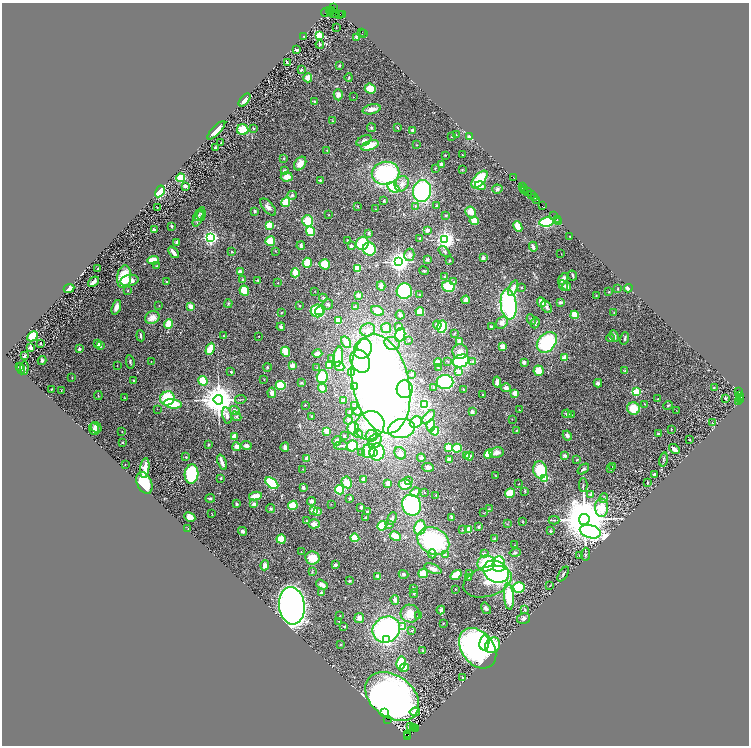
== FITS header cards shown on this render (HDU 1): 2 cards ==
NAXIS1  =                 1493
NAXIS2  =                 1487

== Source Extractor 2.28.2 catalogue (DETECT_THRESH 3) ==
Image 1493 x 1487 px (HDU 1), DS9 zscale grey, zoomed out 1/2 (1 PNG px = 2 x 2 image px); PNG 751 x 748 px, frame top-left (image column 1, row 1486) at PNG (2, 3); each listed source drawn as its Kron ellipse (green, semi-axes under 4 px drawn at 4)
Background 1.43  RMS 0.044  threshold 0.133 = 3 sigma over >= 5 px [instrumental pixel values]
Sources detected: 534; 36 cannot appear on this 1/2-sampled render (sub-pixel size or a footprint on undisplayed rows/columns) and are neither listed nor drawn; the other 498 listed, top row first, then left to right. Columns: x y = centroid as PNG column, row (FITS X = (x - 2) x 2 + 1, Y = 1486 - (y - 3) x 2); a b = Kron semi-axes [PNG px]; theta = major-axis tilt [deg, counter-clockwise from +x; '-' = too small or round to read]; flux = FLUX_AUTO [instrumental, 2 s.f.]
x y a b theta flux
333 7 2 2 - 170
329 10 2 1 - 95
332 11 3 2 - 2000
325 12 4 2 - 240
330 13 3 1 - 240
334 14 5 2 - 570
340 14 2 1 - 85
342 15 2 1 - 37
336 27 2 2 - 5.8
362 32 2 1 - 110
364 34 2 1 - 32
319 36 3 3 - 510
304 37 2 1 - 2.3
356 37 4 3 - 8.8
320 44 4 3 - 7.6
297 50 4 2 - 13
287 63 4 2 - 8.3
340 66 3 2 - 7.9
301 70 3 3 - 9.7
308 78 4 4 - 73
349 78 4 3 - 8.2
370 89 5 5 - 120
338 95 6 4 -88 46
353 97 2 1 - 1.8
245 100 7 4 50 40
315 102 3 3 - 9.1
372 109 9 5 15 51
333 121 4 2 - 6.3
253 128 3 2 - 7.7
371 128 4 4 - 11
397 128 4 3 - 8.5
216 130 12 3 46 91
243 130 6 5 - 170
413 130 4 3 - 22
456 135 3 2 - 4.2
452 137 2 2 - 4.1
469 137 4 4 - 17
364 141 8 4 27 32
221 143 2 2 - 5.4
370 145 9 4 20 140
416 145 3 2 - 4.9
216 148 3 2 - 19
327 150 3 2 - 4.6
445 155 2 2 - 3.7
462 155 2 1 - 4.3
284 158 4 3 - 7.2
300 163 7 5 55 73
441 164 2 2 - 88
435 168 3 2 - 5.3
462 170 3 2 - 6.9
284 171 3 3 - 24
385 173 14 11 10 1000
287 177 6 4 4 70
513 177 3 2 - 75
181 178 4 4 - 170
479 179 10 5 50 440
320 180 3 3 - 8.1
402 184 8 6 62 49
185 186 3 2 - 23
480 186 5 3 - 50
393 187 7 4 -31 390
522 187 2 1 - 52
524 188 2 1 - 140
497 189 5 4 - 19
525 190 4 3 - 200
160 191 6 3 58 360
422 191 11 9 79 1000
528 192 3 2 - 220
292 195 4 4 - 12
531 195 3 1 - 160
535 198 2 1 - 87
536 200 3 2 - 220
384 201 3 2 - 9.1
286 202 5 4 - 140
358 206 3 3 - 7.2
415 206 4 3 - 9
437 206 4 3 - 9.2
542 206 2 1 - 39
157 207 2 1 - 3.7
268 207 10 5 -49 38
375 209 3 2 - 2.9
255 211 3 2 - 13
471 212 5 5 - 88
201 214 7 4 84 16
198 215 6 3 52 15
329 215 2 2 - 5.3
446 215 2 2 - 7.3
553 216 3 2 - 130
198 219 8 3 64 28
557 219 2 1 - 21
308 221 5 5 - 190
474 221 5 4 - 97
559 221 2 1 - 63
546 222 7 4 7 400
269 225 3 3 - 440
172 226 2 2 - 29
518 227 6 3 -66 150
154 230 3 2 - 11
427 230 2 2 - 52
310 231 5 4 - 220
369 233 2 2 - 38
570 236 2 2 - 3.6
210 238 3 3 - 2700
419 238 4 3 - 7
347 240 3 2 - 3.6
445 240 4 3 - 4800
270 241 5 4 - 110
177 242 4 3 - 17
362 243 7 6 - 360
301 246 4 3 - 18
351 246 3 3 - 25
533 247 5 3 - 28
369 249 7 6 - 280
275 251 2 2 - 3.8
173 252 6 2 -50 49
232 252 3 3 - 6.8
444 252 7 4 -39 16
561 254 2 1 - 3
409 255 6 5 - 39
483 258 4 4 - 21
153 260 6 3 4 150
427 260 4 3 - 16
450 260 4 3 - 5.5
398 262 4 4 - 6600
307 263 5 4 - 110
325 264 5 5 - 140
157 266 2 2 - 6.2
357 268 4 3 - 210
98 269 3 2 - 3.4
424 271 5 2 - 8
240 272 3 3 - 45
295 273 5 3 - 160
572 275 5 3 - 13
445 276 4 2 - 10
124 277 11 7 83 290
563 279 6 4 55 41
129 280 9 5 11 86
242 280 2 2 - 32
258 280 3 3 - 6.8
166 281 2 2 - 4.8
94 282 6 3 40 33
454 282 3 3 - 14
278 283 2 2 - 3.9
381 286 4 4 - 46
563 286 6 3 -64 17
567 286 4 4 - 49
449 287 6 5 - 260
69 288 5 3 - 72
513 288 8 4 67 45
522 288 2 2 - 15
628 288 4 3 - 54
618 289 3 2 - 5.9
128 291 3 2 - 5.9
244 291 5 4 - 150
315 291 2 1 - 3.3
404 291 8 7 - 770
609 292 3 2 - 5.1
358 295 2 2 - 130
420 295 3 3 - 15
596 295 3 2 - 3.3
323 298 4 3 - 11
466 300 4 3 - 60
541 302 5 3 - 56
560 302 3 3 - 23
228 304 4 3 - 8.4
328 304 5 5 - 17
509 304 15 8 -83 1300
159 305 2 2 - 2.6
191 306 4 3 - 69
300 306 3 3 - 5.8
116 307 8 3 72 41
355 307 4 3 - 9.4
546 307 7 4 -54 20
320 310 5 3 - 150
317 311 7 6 - 390
377 311 6 4 -23 130
420 312 4 3 - 180
614 312 3 2 - 4.5
281 313 4 3 - 6.1
400 315 4 4 - 30
575 315 4 3 - 180
152 318 7 6 - 70
531 319 5 3 - 11
338 320 4 3 - 90
502 323 7 5 50 45
535 323 5 4 - 14
169 324 5 4 - 140
437 325 4 4 - 61
399 326 4 4 - 23
491 326 3 2 - 10
281 327 4 3 - 16
442 327 6 5 - 300
386 328 5 5 - 140
368 330 7 6 - 53
454 333 3 2 - 6.2
400 335 7 5 77 480
32 336 6 4 46 220
141 336 5 2 - 12
224 336 3 2 - 4.7
614 336 6 3 -67 26
259 337 2 2 - 3.1
610 338 4 3 - 19
625 338 6 3 72 14
408 340 3 3 - 9.4
459 341 4 4 - 18
346 342 6 4 -55 83
547 342 11 8 47 600
41 343 2 1 - 4
392 343 8 6 -20 52
98 344 4 3 - 56
100 346 4 2 - 31
503 347 4 3 - 60
31 348 3 3 - 60
79 349 2 2 - 63
210 349 6 3 63 220
363 349 10 8 64 610
460 351 7 7 - 62
286 352 5 3 - 130
317 353 5 3 - 36
25 356 4 3 - 10
338 357 10 4 83 180
565 358 2 2 - 200
332 359 3 3 - 7.7
42 360 4 3 - 24
360 361 12 9 -62 210
447 361 4 3 - 7.6
461 361 8 6 18 540
130 362 7 2 -81 11
151 362 2 2 - 2.6
438 362 4 4 - 66
473 362 3 3 - 21
524 362 4 4 - 15
117 365 3 2 - 2.6
330 365 3 3 - 98
292 366 2 2 - 210
339 366 5 4 - 97
19 367 3 2 - 7.1
267 367 4 3 - 6.8
317 367 3 2 - 4.3
24 368 7 2 86 15
438 368 4 3 - 10
21 369 5 3 - 28
458 371 2 2 - 130
539 371 5 5 - 110
625 371 3 2 - 5.7
231 372 2 2 - 22
352 373 4 3 - 72
411 374 2 2 - 5.1
322 377 6 5 - 250
72 378 3 2 - 3.8
264 379 2 2 - 3.6
134 381 3 2 - 6.4
203 381 5 4 - 180
445 382 8 7 - 490
497 382 5 3 - 39
301 383 4 3 - 8.3
598 383 4 3 - 22
381 384 50 28 -78 7600
281 385 5 3 - 370
355 387 3 3 - 23
433 387 3 3 - 6.9
714 387 3 2 - 5.1
322 388 4 3 - 75
506 388 5 4 - 31
51 389 2 2 - 4.8
405 389 9 8 - 900
463 389 2 2 - 7.8
61 390 2 1 - 2.5
636 392 3 3 - 640
738 392 3 1 - 57
272 393 5 4 - 35
515 393 4 3 - 61
483 394 2 2 - 3.7
98 395 4 2 - 6.5
740 395 3 1 - 220
124 398 3 2 - 3.7
167 398 7 7 - 280
725 398 2 2 - 44
740 398 4 2 - 1300
241 399 6 2 9 6.9
658 399 2 2 - 3.3
218 400 5 4 - 22000
343 400 2 2 - 44
741 400 2 2 - 290
739 402 4 2 - 210
173 404 9 4 -8 260
424 404 3 3 - 1500
645 404 3 2 - 4.2
305 405 2 2 - 3.6
668 405 5 2 - 6.8
354 406 4 3 - 10
633 408 6 6 - 160
157 409 2 1 - 2
519 410 2 2 - 9.5
676 410 2 1 - 2.2
235 411 5 4 - 33
358 411 4 4 - 20
350 412 2 2 - 9.8
472 412 3 3 - 27
567 414 5 4 - 12
227 415 8 4 -79 40
571 415 2 2 - 3.5
236 416 6 3 -43 13
312 416 2 2 - 13
429 417 8 4 51 100
512 419 2 2 - 3
348 420 4 4 - 14
416 422 6 5 - 330
712 423 3 3 - 8.8
431 425 6 4 84 87
370 426 15 13 36 310
96 427 6 5 - 36
353 428 6 6 - 100
94 429 6 5 - 34
402 429 13 9 10 840
671 429 2 2 - 5.9
517 430 2 2 - 4.5
327 431 4 3 - 180
435 431 4 4 - 190
122 432 2 2 - 3.4
658 433 3 2 - 11
358 434 4 4 - 28
567 435 5 4 - 32
344 436 3 2 - 6.9
371 436 5 5 - 35
234 437 4 3 - 71
690 440 2 1 - 3.1
337 441 4 4 - 27
375 441 8 6 58 51
122 442 3 3 - 6.6
208 444 3 3 - 8.5
246 445 5 4 - 28
341 446 6 2 8 11
352 446 6 5 - 290
237 447 4 4 - 44
285 447 5 3 - 30
449 447 4 4 - 110
457 448 4 4 - 210
674 449 6 3 -42 58
369 451 7 6 - 350
377 452 8 7 - 450
497 452 7 5 9 39
362 453 4 3 - 29
373 453 4 3 - 110
400 453 6 5 - 43
488 454 5 3 - 180
466 455 2 2 - 110
469 456 4 4 - 31
565 456 4 3 - 18
186 457 3 3 - 6.5
307 458 4 3 - 28
421 458 4 4 - 24
449 459 3 3 - 28
663 459 7 3 78 10
577 460 3 3 - 6.6
222 462 8 2 -69 61
125 464 2 1 - 3.3
612 466 2 2 - 3.5
428 467 6 4 -5 29
145 468 10 4 82 73
303 469 2 2 - 3.2
583 469 6 4 39 18
610 469 3 2 - 3.8
540 470 8 6 -81 260
192 474 9 7 87 490
654 475 2 2 - 17
496 476 3 2 - 2.7
221 478 3 2 - 6.7
545 478 3 2 - 280
363 479 4 3 - 39
408 480 4 3 - 7.7
347 482 6 5 - 100
144 483 11 7 -65 220
272 483 7 4 -41 410
388 483 3 3 - 71
519 483 3 2 - 3.3
647 483 3 2 - 12
405 484 6 5 - 120
583 485 6 1 90 8
303 487 3 3 - 27
340 490 5 4 - 280
525 491 3 3 - 8.4
415 492 5 4 - 68
424 492 3 3 - 6.2
510 493 5 4 - 150
590 494 4 3 - 13
436 495 3 3 - 6.9
255 496 6 3 9 89
210 498 5 3 - 9.9
350 498 3 3 - 15
604 498 5 4 - 13
312 501 4 3 - 27
237 504 2 2 - 19
254 504 4 4 - 23
331 504 2 2 - 3.6
293 505 5 4 - 180
411 505 11 9 -69 990
361 507 3 2 - 30
602 508 9 6 -89 980
270 509 4 3 - 12
489 509 3 2 - 4.5
314 510 2 2 - 260
317 511 2 2 - 59
367 512 4 3 - 20
212 513 3 1 - 3
483 513 3 2 - 4
190 517 6 4 -26 66
452 517 3 3 - 17
366 518 3 3 - 15
392 518 6 4 70 22
584 519 5 5 - 57000
554 520 5 2 - 8.5
306 521 3 2 - 6.1
523 521 3 3 - 5.2
314 524 6 4 -2 50
507 524 3 2 - 3.7
389 525 3 3 - 6.3
382 526 5 4 - 210
478 527 4 3 - 10
188 528 2 1 - 3.8
420 528 7 5 77 310
462 530 3 2 - 4.6
468 530 3 3 - 86
243 531 4 4 - 23
550 531 3 3 - 7.5
590 532 11 6 -17 2400
395 536 6 3 -30 170
355 538 4 4 - 170
281 539 4 4 - 130
495 539 3 2 - 28
433 541 16 13 -27 830
514 545 2 2 - 2.6
301 552 2 1 - 4
515 552 6 4 13 14
432 554 4 3 - 23
484 554 4 3 - 16
586 554 6 2 88 11
445 555 4 3 - 9.5
580 556 3 3 - 12
313 558 7 6 - 140
486 563 9 8 - 430
499 564 8 6 85 440
265 565 5 4 - 39
335 565 3 3 - 20
433 569 9 4 -24 46
312 572 4 3 - 6.8
496 572 13 10 -28 940
423 573 4 4 - 100
403 574 5 4 - 18
469 574 3 3 - 14
563 574 8 2 57 12
456 575 6 3 35 250
378 576 3 3 - 54
468 578 4 3 - 16
349 581 4 3 - 7.1
487 582 25 14 17 170
322 585 6 4 -33 46
550 586 2 1 - 3
519 587 6 5 - 300
414 589 4 3 - 8.7
455 589 2 2 - 3.4
321 593 4 3 - 8
414 593 4 4 - 11
509 596 13 5 -86 280
395 600 5 4 - 25
292 606 19 13 -84 5200
486 608 6 4 -57 24
441 610 4 4 - 23
525 610 3 2 - 8.8
410 614 9 9 - 120
419 615 3 3 - 5.6
340 616 3 2 - 5
359 618 5 5 - 40
524 619 7 5 12 26
339 621 2 1 - 3.8
443 623 2 2 - 4.2
344 626 3 2 - 5.1
403 627 3 3 - 160
386 629 14 12 30 1500
412 630 4 2 - 6.8
387 640 3 3 - 450
484 643 7 5 81 650
340 644 3 2 - 4.3
492 645 8 7 - 510
478 648 22 16 -53 2400
423 651 3 3 - 9
401 663 6 4 78 240
404 668 5 3 - 58
463 678 4 3 - 7.3
392 696 30 21 -37 5500
415 712 5 3 - 69
384 713 2 2 - 98
387 719 4 1 - 600
410 727 3 2 - 5
413 728 3 2 - 18
415 728 3 2 - 8.6
408 735 3 1 - 28
408 737 3 2 - 600
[36 sub-pixel or undisplayed-footprint detections neither listed nor drawn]